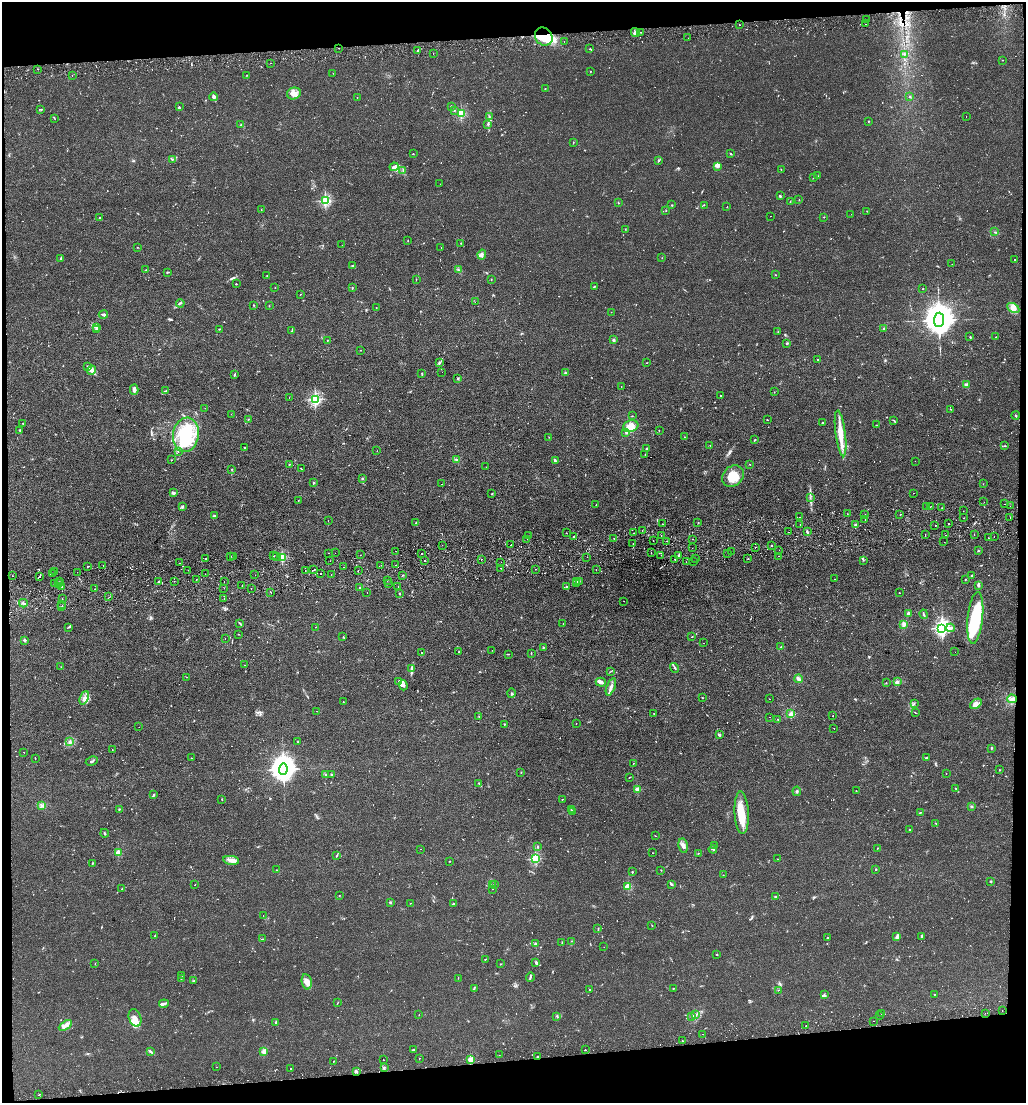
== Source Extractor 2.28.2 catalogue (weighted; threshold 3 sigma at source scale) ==
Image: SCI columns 125-4218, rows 56-4459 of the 4380 x 4515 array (HDU 1 of 3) = the unmasked area's bounding box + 8 px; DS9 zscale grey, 4 x 4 block average (1 PNG px = mean of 4 x 4 image px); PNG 1028 x 1105 px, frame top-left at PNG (2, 2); each listed source drawn as its Kron ellipse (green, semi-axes under 4 px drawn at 4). Shown black and unused: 9% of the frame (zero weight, under 2 of 3 exposures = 3% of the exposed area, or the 3 px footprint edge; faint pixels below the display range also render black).
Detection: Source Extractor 2.28.2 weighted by HDU 2 'WHT'. Background 0.0312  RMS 0.0056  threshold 0.0254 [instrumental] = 3 sigma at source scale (4.5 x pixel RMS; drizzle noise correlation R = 1.50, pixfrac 1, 0.05/0.05 arcsec/px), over >= 5 px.
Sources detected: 898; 2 too faint to see at this stretch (4 x 4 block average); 8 inside a brighter object's white glare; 51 cosmic-ray / hot-pixel residue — neither listed nor drawn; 20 coinciding with a brighter row at this scale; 31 inside a brighter listed object's ellipse — not listed separately; of the other 786, all 500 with FLUX_AUTO >= 0.966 (the completeness limit of this list) listed and drawn (286 fainter detections not listed), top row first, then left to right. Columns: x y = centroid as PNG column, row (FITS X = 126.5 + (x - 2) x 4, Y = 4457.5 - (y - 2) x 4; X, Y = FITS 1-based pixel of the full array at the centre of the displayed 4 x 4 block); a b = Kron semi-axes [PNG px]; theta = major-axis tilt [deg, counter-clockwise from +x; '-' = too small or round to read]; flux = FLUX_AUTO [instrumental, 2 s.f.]
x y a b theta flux
867 19 2 2 - 1.2
865 24 2 2 - 1.2
739 25 2 2 - 1.8
641 32 2 2 - 1.9
635 33 5 3 - 7.9
544 37 9 8 - 56
688 38 2 2 - 1.2
564 42 2 2 - 1.9
339 48 2 2 - 4.3
590 49 2 2 - 2
418 50 3 2 - 3.4
433 53 2 2 - 1.1
905 54 2 2 - 1.3
1003 60 2 2 - 1.3
270 63 2 2 - 1.4
38 69 2 2 - 3.2
590 71 2 2 - 1.4
333 73 2 2 - 1
72 75 2 2 - 1.8
247 75 2 2 - 1.1
545 89 2 2 - 1.3
294 93 7 5 23 23
214 97 4 3 - 9.3
357 97 2 2 - 2.2
910 97 2 2 - 2.3
451 106 2 2 - 1
179 107 4 2 - 2.4
41 109 2 2 - 1.1
454 110 2 2 - 5.9
461 113 2 2 - 250
489 117 2 2 - 1.3
966 117 2 2 - 1.7
55 119 2 2 - 1.1
868 121 2 2 - 1.6
487 124 2 2 - 1.7
241 125 2 2 - 1.3
573 142 2 2 - 1.5
413 154 2 2 - 1.2
731 154 3 2 - 1.9
173 159 2 2 - 1.2
658 161 3 2 - 2.1
717 166 3 3 - 6.2
394 167 4 3 - 8.3
781 169 2 2 - 1.1
403 171 3 2 - 1.7
818 176 2 2 - 3.5
814 177 3 2 - 2.2
440 184 2 2 - 2.3
780 196 2 2 - 5.7
799 200 2 2 - 1
325 201 2 2 - 400
790 202 2 2 - 1.3
618 203 2 2 - 1.3
671 205 2 2 - 1.9
704 205 2 2 - 1.1
727 207 2 2 - 1.2
261 210 2 2 - 1.4
666 211 2 2 - 1.4
867 211 2 2 - 1.3
851 214 2 2 - 0.97
770 216 2 2 - 1.2
824 217 2 2 - 1.3
100 218 2 2 - 9
625 229 3 2 - 1.1
995 232 2 2 - 1.9
408 241 2 2 - 1.2
461 243 2 2 - 1.5
342 245 2 2 - 1.7
137 247 2 2 - 1.2
441 248 2 2 - 6.1
482 254 5 3 - 7.8
662 258 2 2 - 0.97
61 259 3 2 - 5.3
1014 259 2 2 - 1.6
952 264 2 2 - 1
353 266 3 2 - 6.7
146 270 3 2 - 2.1
458 270 3 2 - 2.8
167 272 2 2 - 2.7
267 275 2 2 - 1.1
776 275 2 2 - 1.1
416 279 2 2 - 1.2
491 280 2 2 - 1.4
236 284 2 2 - 6.2
594 286 3 2 - 2.3
275 288 2 2 - 1.1
352 288 2 2 - 1.7
923 289 2 2 - 1.3
300 294 2 2 - 1.2
475 302 2 2 - 1.3
180 303 4 2 - 3.3
254 305 2 2 - 1.4
269 306 2 2 - 1.4
376 308 2 2 - 1
1013 308 6 4 -28 15
611 312 2 2 - 1.7
103 314 5 3 - 7.5
939 320 7 5 85 9300
97 327 2 2 - 3.3
884 328 2 2 - 13
219 329 2 2 - 2.2
96 330 2 2 - 2.1
292 331 2 2 - 1
778 332 2 2 - 1.1
970 337 2 2 - 2.6
996 337 2 2 - 1.3
327 340 2 2 - 1.7
614 340 3 2 - 4.5
787 343 3 2 - 2.8
361 350 2 2 - 1.5
818 360 2 2 - 1.3
439 363 3 2 - 2.6
647 363 2 2 - 1.3
88 366 3 2 - 2.7
92 370 5 4 - 9.2
442 372 2 2 - 1.3
422 373 2 2 - 1.6
565 373 3 2 - 3.2
235 375 3 2 - 3.4
457 378 2 2 - 1.2
966 385 3 3 - 5.6
621 386 2 2 - 1.6
134 390 5 3 - 7.4
166 391 2 2 - 2
774 392 2 2 - 1.1
720 396 2 2 - 1.5
289 397 2 2 - 1.8
315 399 2 2 - 500
205 408 2 2 - 1.2
950 409 2 2 - 1.2
231 414 2 2 - 1.2
1015 415 4 2 - 2.7
632 416 2 2 - 1.4
248 419 3 2 - 1.5
767 420 2 2 - 1.5
894 420 2 2 - 1.3
23 423 2 2 - 1.3
822 423 3 2 - 1.5
876 425 2 2 - 1.4
631 426 8 5 20 31
20 430 2 2 - 10
659 430 2 2 - 1.3
626 432 2 2 - 2.5
841 433 23 5 -82 65
186 435 17 13 82 130
549 437 2 2 - 1.1
684 437 2 2 - 1.5
755 440 2 2 - 2.7
710 445 2 2 - 1.1
1005 446 2 2 - 1.1
244 447 2 2 - 4.4
647 448 3 2 - 2.3
178 451 2 2 - 1.5
377 451 2 2 - 1.1
645 454 2 2 - 1.3
171 460 2 2 - 1
456 460 2 2 - 3.2
555 461 4 2 - 5.3
915 461 2 2 - 1.5
289 464 2 2 - 2.4
750 464 2 2 - 1.1
486 467 2 2 - 1
232 469 2 2 - 2
301 469 3 2 - 1.8
733 476 12 9 43 67
363 479 2 2 - 3.2
313 483 2 2 - 4.6
442 484 2 2 - 5.3
983 484 2 2 - 2.1
174 493 3 3 - 5.3
913 493 2 2 - 8.5
492 494 2 2 - 1.1
810 498 2 2 - 1
298 501 2 2 - 1.1
984 502 2 2 - 3.6
1004 504 2 2 - 1.9
596 505 2 2 - 1.6
182 506 3 2 - 4.5
1010 506 2 2 - 1.2
926 507 2 2 - 1.4
930 507 2 2 - 1.8
942 508 2 2 - 0.98
963 511 2 2 - 0.97
847 514 2 2 - 1.1
865 514 2 2 - 1.1
900 514 2 2 - 1.2
214 516 2 2 - 4.2
800 517 2 2 - 1.6
1010 517 2 2 - 4
964 518 2 2 - 2.5
865 519 2 2 - 1.4
328 521 2 2 - 1.1
416 523 2 2 - 2.1
698 523 2 2 - 1
949 523 2 2 - 4.7
662 524 2 2 - 1
800 524 2 2 - 1.1
856 525 2 2 - 4.9
935 526 2 2 - 1.5
642 530 2 2 - 2.2
789 532 2 2 - 1.3
807 532 3 2 - 4.7
566 533 2 2 - 1.1
634 533 2 2 - 2.8
925 534 2 2 - 2.5
974 534 2 2 - 6.8
528 535 2 2 - 4.8
661 535 2 2 - 3.1
946 535 2 2 - 1.4
574 536 2 2 - 2.8
994 537 2 2 - 1.3
614 538 2 2 - 1.6
988 538 2 2 - 2.5
527 539 2 2 - 1.1
693 539 2 2 - 1.3
653 540 2 2 - 1.6
667 541 2 2 - 1.3
944 542 2 2 - 1.2
633 543 2 2 - 2.6
442 545 2 2 - 1.1
511 545 2 2 - 4
772 545 2 2 - 1.7
755 547 2 2 - 9.3
692 548 2 2 - 1.1
779 550 2 2 - 1.5
396 551 2 2 - 3.1
978 551 2 2 - 3.4
651 552 2 2 - 2.4
731 552 2 2 - 1.3
328 553 2 2 - 1.7
335 553 2 2 - 2.1
422 553 2 2 - 4.4
728 554 2 2 - 1.3
360 555 2 2 - 1.5
661 555 2 2 - 2.2
679 555 3 2 - 8.5
231 556 2 2 - 1.6
274 556 2 2 - 1.5
779 556 2 2 - 1.5
234 557 2 2 - 2.4
276 557 2 2 - 1.9
282 557 2 2 - 230
587 557 2 2 - 1.8
205 558 2 2 - 6
695 558 2 2 - 1
481 559 2 2 - 4
675 559 2 2 - 7
748 559 2 2 - 1.1
425 560 2 2 - 4.3
863 560 2 2 - 2.2
330 561 2 2 - 3.3
501 562 2 2 - 1.4
686 562 2 2 - 2.5
693 562 2 2 - 11
180 563 2 2 - 1.9
103 565 2 2 - 1.6
381 565 2 2 - 1.1
396 565 2 2 - 1.3
87 566 2 2 - 26
344 567 2 2 - 2.2
500 568 2 2 - 5.6
536 569 2 2 - 6.3
596 569 2 2 - 1.2
188 570 2 2 - 1.5
305 570 2 2 - 2.2
313 570 2 2 - 2.1
54 571 2 2 - 1.1
358 571 2 2 - 5.7
77 572 2 2 - 1.1
53 574 2 2 - 2.5
205 574 2 2 - 2.4
321 574 2 2 - 1.5
255 575 2 2 - 2.2
331 575 2 2 - 2.7
403 575 2 2 - 2.1
13 576 2 2 - 1.6
971 576 2 2 - 1.7
40 577 2 2 - 2.2
196 579 2 2 - 1.1
835 579 2 2 - 1.8
966 579 2 2 - 1.4
159 581 3 2 - 3.9
174 581 2 2 - 1.3
387 581 2 2 - 1
577 581 2 2 - 3.1
59 582 2 2 - 1.5
224 582 2 2 - 1.8
579 582 4 2 - 2.4
54 583 2 2 - 1.1
388 583 2 2 - 2.3
59 584 2 2 - 2.3
577 584 2 2 - 1.1
242 585 2 2 - 5.6
978 585 3 2 - 4.8
62 586 2 2 - 6.5
398 586 2 2 - 1.4
567 586 3 2 - 2.7
360 587 2 2 - 3.7
224 588 2 2 - 1.7
95 589 2 2 - 1
251 589 2 2 - 2.8
271 592 2 2 - 5.6
367 592 2 2 - 0.97
899 593 2 2 - 2.1
400 594 2 2 - 3.6
109 597 2 2 - 3.1
224 598 2 2 - 1.5
62 599 2 2 - 2.1
624 601 2 2 - 1.2
23 603 4 2 - 6.3
62 605 2 2 - 2.5
62 607 2 2 - 3.1
909 614 4 3 - 15
924 614 5 2 - 3.8
975 618 26 7 84 200
240 623 3 2 - 3
563 623 2 2 - 1.5
904 624 4 3 - 9
68 627 2 2 - 1.4
316 627 2 2 - 3.5
942 628 2 2 - 1100
951 628 4 2 - 5.7
238 634 2 2 - 1
343 637 2 2 - 1.4
691 637 2 2 - 5.3
225 638 2 2 - 2
25 640 2 2 - 24
703 643 2 2 - 1
781 646 2 2 - 1.9
543 648 2 2 - 3.2
492 650 2 2 - 1.5
459 652 2 2 - 1.4
955 652 2 2 - 0.97
421 653 2 2 - 1.7
531 653 2 2 - 1.9
508 654 2 2 - 1
244 665 2 2 - 1.2
61 667 2 2 - 1.5
411 668 3 2 - 3.1
675 668 5 2 - 4.7
611 671 2 2 - 1.1
186 677 2 2 - 1.3
798 679 4 3 - 9.2
399 681 4 2 - 4.3
601 682 5 3 - 8.2
897 682 3 3 - 6.9
886 683 2 2 - 1.2
403 685 5 3 - 8.6
611 687 9 3 69 11
511 693 4 2 - 2.7
84 698 7 4 68 13
702 698 2 2 - 1.5
770 699 2 2 - 1
1012 699 5 3 - 9.7
343 702 2 2 - 1.2
914 703 2 2 - 1.1
976 704 6 3 35 13
317 711 2 2 - 3
915 713 2 2 - 1.1
654 714 2 2 - 0.98
790 714 4 3 - 11
479 716 2 2 - 0.97
833 716 2 2 - 8.1
769 717 2 2 - 1.6
778 719 2 2 - 1.4
504 724 2 2 - 1.9
576 724 2 2 - 1.1
139 727 2 2 - 1.1
834 728 2 2 - 1.1
719 735 2 2 - 27
70 742 3 3 - 6
298 742 2 2 - 1.1
991 748 3 2 - 2.9
112 749 2 2 - 1.3
24 752 2 2 - 1.7
35 758 2 2 - 1.2
191 758 2 2 - 1.1
926 758 3 2 - 3.7
92 761 6 2 26 3.9
633 764 3 2 - 1.8
283 769 6 4 86 5200
1000 770 2 2 - 2.4
521 773 2 2 - 1.9
946 773 2 2 - 1.3
325 775 3 2 - 2.2
331 775 2 2 - 3.8
629 777 3 2 - 1.3
479 784 2 2 - 1.6
956 788 2 2 - 2.1
637 789 2 2 - 64
797 791 5 2 - 4.3
856 791 2 2 - 1.9
154 795 2 2 - 4
222 799 2 2 - 1.1
562 799 2 2 - 1.3
42 806 3 2 - 5.6
971 807 3 2 - 3.5
119 809 2 2 - 2
571 809 2 2 - 1.6
573 812 3 2 - 4.7
920 812 3 2 - 1.8
742 813 21 7 -87 86
936 824 2 2 - 1.4
910 829 2 2 - 2.6
104 833 4 2 - 2.7
655 836 2 2 - 1.2
714 845 3 2 - 2.2
538 846 3 2 - 2.2
683 846 7 4 -80 14
877 848 2 2 - 1.2
420 849 2 2 - 3.6
713 849 4 2 - 2.3
118 853 2 2 - 130
652 853 2 2 - 1.1
698 853 2 2 - 1.9
337 855 4 2 - 2.6
535 859 2 2 - 320
777 859 2 2 - 1.3
231 860 8 3 -9 14
450 861 2 2 - 1.7
92 863 2 2 - 2.1
876 869 2 2 - 2.1
276 870 2 2 - 1
661 870 2 2 - 1.1
632 872 2 2 - 3.7
723 875 2 2 - 1.3
991 881 2 2 - 2.3
671 884 4 2 - 3.6
195 885 2 2 - 9.4
492 885 2 2 - 1.4
494 885 2 2 - 1
628 886 2 2 - 130
122 889 3 2 - 2.3
492 889 2 2 - 7.3
339 896 2 2 - 1.6
775 896 2 2 - 10
390 902 2 2 - 18
410 903 2 2 - 1.2
453 904 3 2 - 3.1
263 916 2 2 - 1.7
652 926 2 2 - 1.5
598 929 2 2 - 2
155 936 2 2 - 1.1
922 936 3 2 - 4.3
897 937 4 3 - 7.7
827 938 3 2 - 1.6
263 939 2 2 - 2
571 941 2 2 - 1.6
535 943 3 2 - 3.3
562 943 4 2 - 1.5
604 947 2 2 - 1.2
717 954 3 2 - 1.5
485 959 2 2 - 1.4
536 963 3 2 - 3.2
95 964 2 2 - 1.1
501 964 2 2 - 1.5
182 975 2 2 - 1.4
530 977 5 2 - 4.6
181 978 2 2 - 1.7
458 978 2 2 - 1.4
194 981 2 2 - 1.5
307 982 8 5 -79 30
673 988 2 2 - 1.3
474 989 3 2 - 2.3
590 990 2 2 - 1.6
778 990 2 2 - 1.1
934 994 2 2 - 1.1
824 995 3 2 - 3.9
338 1003 2 2 - 0.99
164 1004 5 3 - 6.4
1002 1010 2 2 - 1.4
985 1013 2 2 - 2.7
882 1014 2 2 - 1.1
419 1015 2 2 - 1.2
696 1015 3 3 - 6.3
557 1016 2 2 - 3.5
692 1016 4 2 - 4.9
880 1016 2 2 - 1.4
135 1018 9 6 -70 19
873 1021 2 2 - 2.2
276 1022 2 2 - 2.8
65 1025 7 3 32 15
806 1025 2 2 - 35
703 1034 2 2 - 1.6
682 1041 2 2 - 5.5
413 1050 3 2 - 3
585 1050 2 2 - 3
264 1051 4 3 - 10
150 1052 2 2 - 2
499 1055 2 2 - 2.2
537 1057 2 2 - 3.5
419 1058 2 2 - 1.1
470 1059 2 2 - 110
383 1060 2 2 - 2.6
333 1061 2 2 - 1.6
216 1067 2 2 - 1.4
384 1067 2 2 - 1.7
291 1068 2 2 - 3.5
356 1071 3 3 - 4.3
39 1095 2 2 - 1.7
Overlapping masked pixels (flux is a lower limit): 4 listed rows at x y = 544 37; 339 48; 985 1013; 537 1057
Diffuse or blended objects may show on this block-average render without a row.